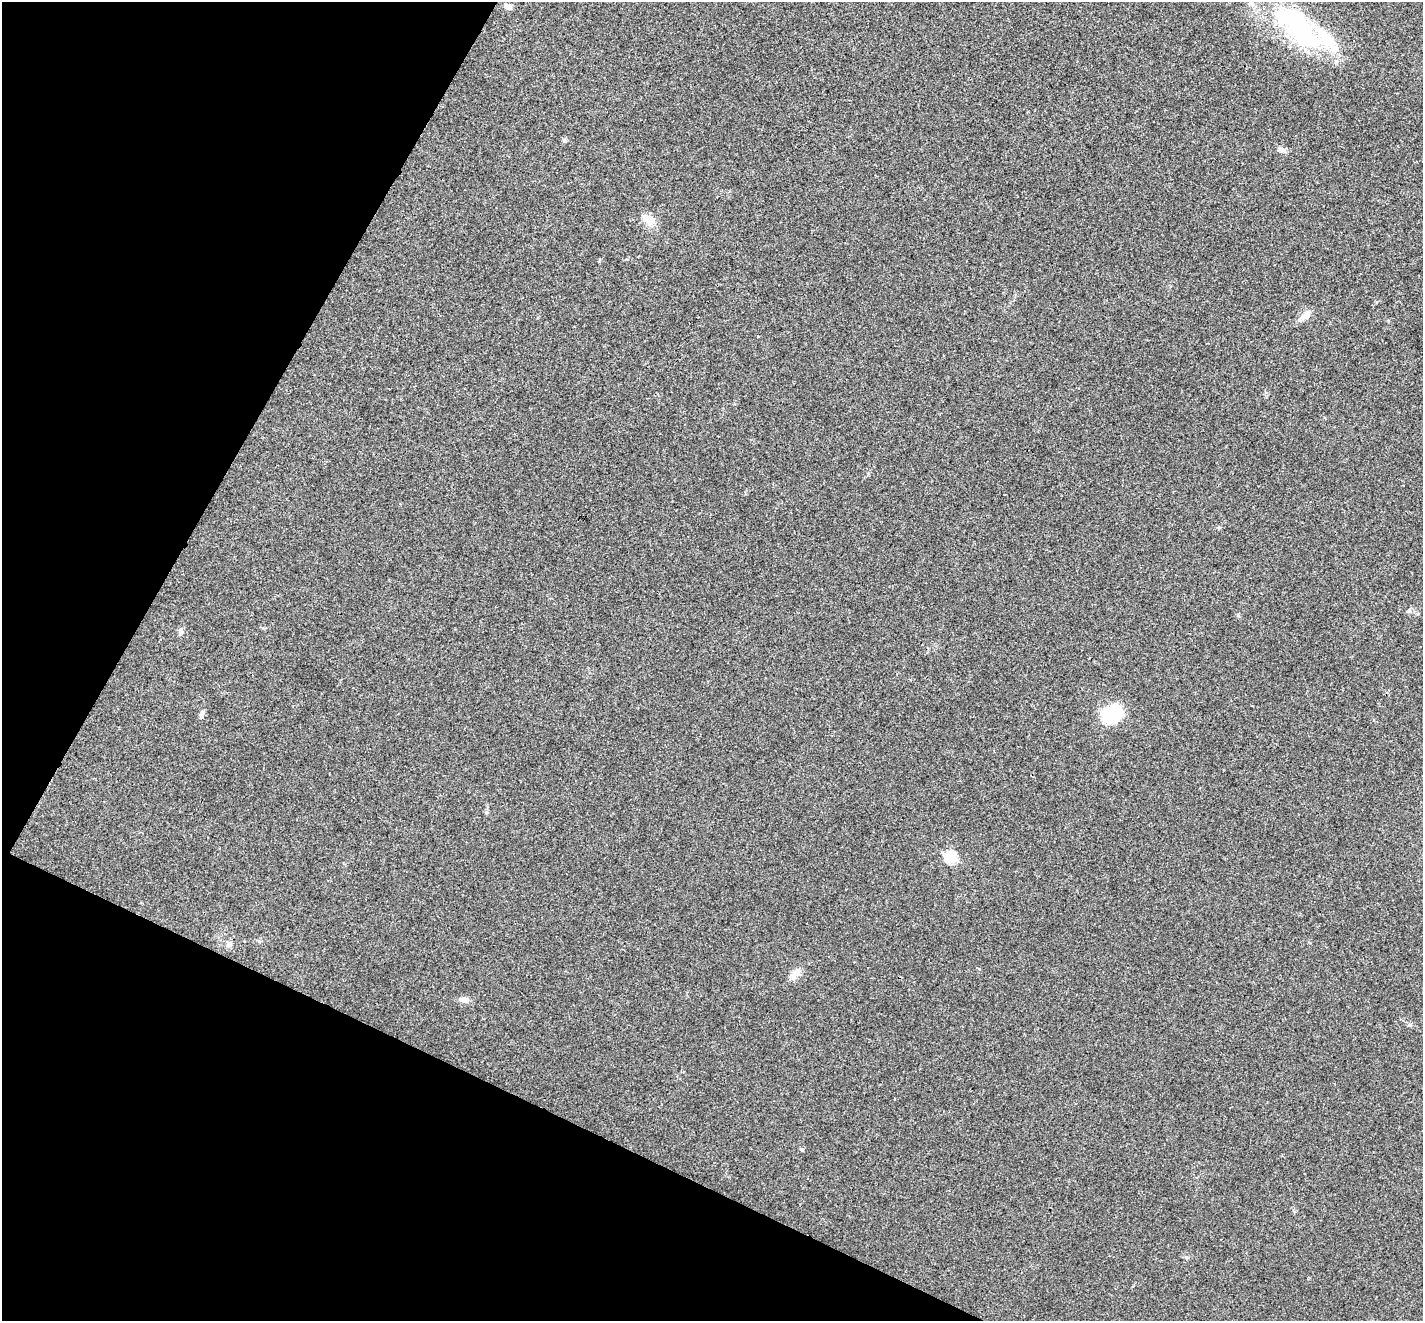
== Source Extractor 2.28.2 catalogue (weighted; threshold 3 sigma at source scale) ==
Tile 9 of 4 x 4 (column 1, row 3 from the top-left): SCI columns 4-1424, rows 1465-2783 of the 5693 x 5703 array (HDU 1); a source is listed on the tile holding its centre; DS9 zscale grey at full resolution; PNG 1425 x 1323 px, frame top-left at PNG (2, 2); no overlay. Shown black and unused: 24% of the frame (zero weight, under 3 of 4 exposures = <1% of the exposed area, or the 3 px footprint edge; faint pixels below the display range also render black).
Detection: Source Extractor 2.28.2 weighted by HDU 2 'WHT'; one run over the whole footprint, this tile lists its part. Background 0.0217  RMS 0.0043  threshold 0.0195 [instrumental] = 3 sigma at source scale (4.5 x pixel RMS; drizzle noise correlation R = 1.50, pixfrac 1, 0.05/0.05 arcsec/px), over >= 5 px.
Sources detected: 20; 3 inside a brighter object's white glare — not listed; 1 inside a brighter listed object's ellipse — not listed separately; the other 16 listed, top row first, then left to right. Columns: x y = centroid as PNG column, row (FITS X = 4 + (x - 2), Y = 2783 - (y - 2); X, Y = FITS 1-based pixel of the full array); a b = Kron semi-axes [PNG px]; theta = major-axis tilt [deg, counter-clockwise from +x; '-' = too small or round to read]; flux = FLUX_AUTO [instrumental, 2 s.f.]
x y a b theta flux
508 6 10 6 -17 1.9
1299 27 81 29 -38 58
564 140 6 5 - 0.74
1282 150 12 6 -21 1.7
650 221 15 12 -13 4.4
1305 316 17 9 34 3.2
1409 611 7 5 -1 0.97
181 631 6 6 - 1
202 714 11 5 72 1.3
1112 714 18 14 26 24
951 857 7 6 - 28
229 944 8 7 - 1.6
979 969 4 4 - 0.39
795 974 17 9 45 3.7
464 1000 14 7 -7 2.5
802 1150 5 4 - 0.68
Unlisted compact peaks at least as high as the median listed source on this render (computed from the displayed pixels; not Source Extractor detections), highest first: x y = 1186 1257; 1219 527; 1409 1025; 1238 615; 486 812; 599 261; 868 474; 758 336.